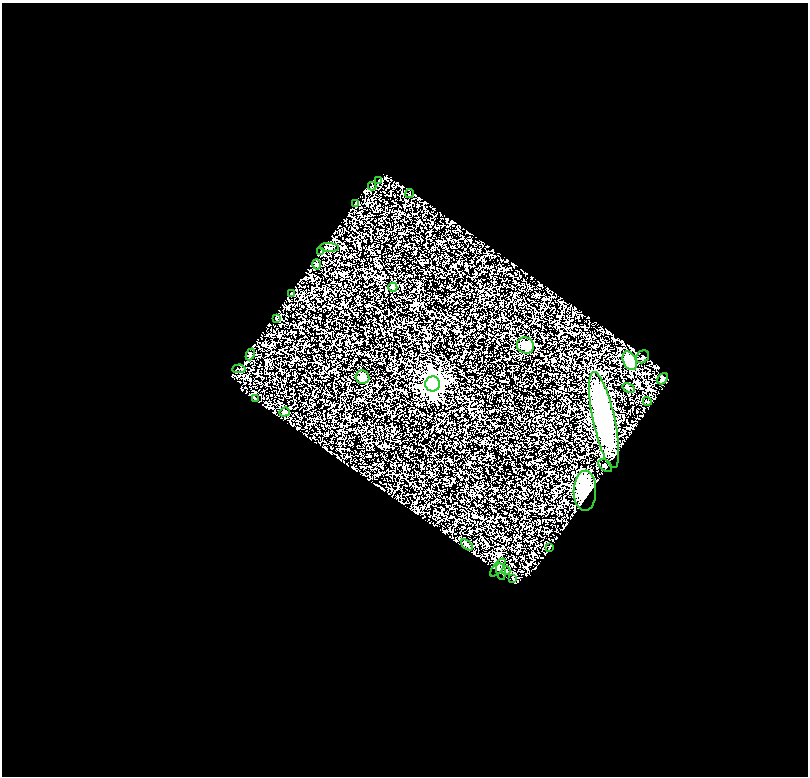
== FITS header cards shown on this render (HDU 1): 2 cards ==
NAXIS1  =                  806
NAXIS2  =                  774

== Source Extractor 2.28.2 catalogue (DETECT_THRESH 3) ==
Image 806 x 774 px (HDU 1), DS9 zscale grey, 1 PNG px = 1 image px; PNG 810 x 778 px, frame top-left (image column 1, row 774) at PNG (2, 3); each listed source drawn as its Kron ellipse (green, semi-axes under 4 px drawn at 4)
Background 0.432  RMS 0.16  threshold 0.48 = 3 sigma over >= 5 px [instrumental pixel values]
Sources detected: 31; all 31 listed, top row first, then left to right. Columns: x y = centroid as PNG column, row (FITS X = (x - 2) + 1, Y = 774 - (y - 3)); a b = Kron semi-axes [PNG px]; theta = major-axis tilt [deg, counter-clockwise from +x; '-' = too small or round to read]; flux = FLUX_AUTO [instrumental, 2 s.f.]
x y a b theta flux
379 180 3 2 - 6.4
372 186 4 3 - 12
409 194 4 2 - 9.4
356 203 3 2 - 7.7
329 247 9 3 -3 11
321 251 3 2 - 6.2
316 264 5 3 - 15
393 287 5 4 - 18
291 294 3 3 - 9.2
277 318 3 2 - 7.8
525 345 9 8 - 89
250 354 6 3 67 9.1
642 357 7 5 40 20
630 361 10 6 -65 450
239 369 6 2 5 9.9
362 377 7 6 - 46
663 379 6 4 50 19
433 384 7 7 - 3800
628 388 6 4 -33 14
255 399 3 2 - 8.5
647 401 5 2 - 10
284 412 5 4 - 14
604 420 49 11 -78 2200
605 466 8 5 -40 20
585 491 20 11 89 940
467 545 7 2 -39 13
549 548 3 2 - 7.2
498 567 11 4 52 19
506 571 4 2 - 9.1
501 572 8 4 -79 19
513 578 3 2 - 5.5